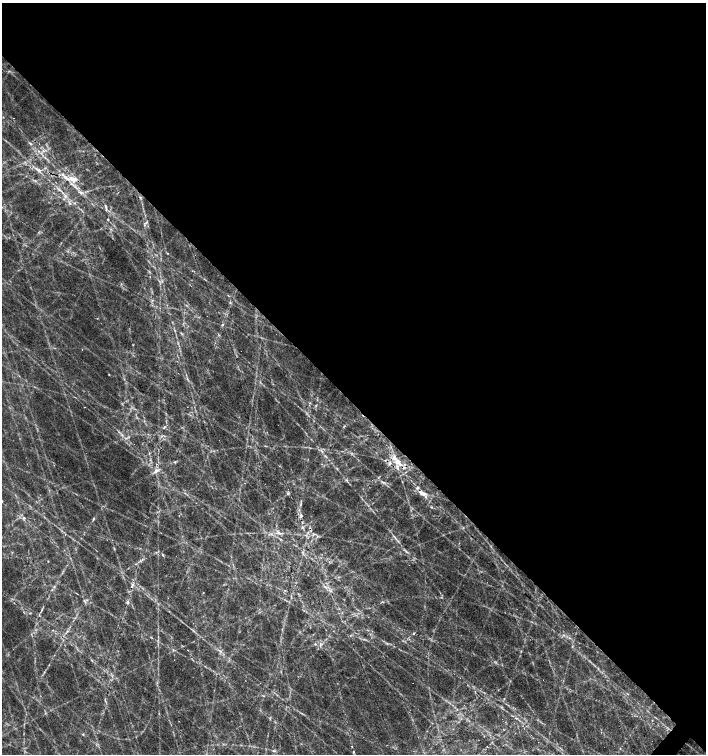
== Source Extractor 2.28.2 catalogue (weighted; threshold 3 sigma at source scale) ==
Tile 3 of 4 x 4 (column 3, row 1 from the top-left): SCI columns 2980-4387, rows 4514-6017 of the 6022 x 6017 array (HDU 1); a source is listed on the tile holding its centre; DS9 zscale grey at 2 x 2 block average (1 PNG px = mean of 2 x 2 image px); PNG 708 x 756 px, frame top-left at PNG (2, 3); no overlay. Shown black and unused: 54% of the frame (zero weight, under 2 of 3 exposures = <1% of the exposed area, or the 3 px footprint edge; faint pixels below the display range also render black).
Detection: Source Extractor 2.28.2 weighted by HDU 2 'WHT'; one run over the whole footprint, this tile lists its part. Background 0.129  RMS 0.014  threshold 0.0634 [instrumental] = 3 sigma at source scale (4.5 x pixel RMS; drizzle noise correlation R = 1.50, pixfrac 1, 0.0396/0.0396 arcsec/px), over >= 5 px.
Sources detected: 51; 7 cosmic-ray / hot-pixel residue — not listed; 4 inside a brighter listed object's ellipse — not listed separately; the other 40 listed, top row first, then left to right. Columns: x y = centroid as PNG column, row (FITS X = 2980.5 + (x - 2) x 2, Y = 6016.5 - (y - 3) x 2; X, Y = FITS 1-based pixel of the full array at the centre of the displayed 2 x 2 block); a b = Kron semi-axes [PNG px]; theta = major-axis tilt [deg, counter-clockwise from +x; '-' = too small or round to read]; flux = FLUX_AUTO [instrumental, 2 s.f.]
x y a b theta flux
30 143 6 2 -42 4.4
38 170 6 3 -30 8
72 179 12 5 -48 30
80 192 5 4 - 7.7
65 196 4 4 - 6.9
74 203 3 2 - 2.7
106 207 10 2 -84 5.9
108 220 3 2 - 2.2
222 325 3 3 - 4.8
82 349 2 2 - 2.9
109 375 3 2 - 1.4
316 405 3 3 - 2.8
84 407 2 2 - 1.7
322 451 7 2 -48 5
175 462 3 2 - 2.6
398 462 13 5 -49 35
390 464 4 3 - 7.5
156 471 9 4 38 12
346 480 3 2 - 2.9
245 483 2 2 - 1.3
422 493 12 5 -27 22
2 501 2 2 - 2
431 507 3 2 - 2.8
301 516 4 3 - 6.1
279 533 7 3 -40 8.2
395 537 11 2 -46 7.1
163 555 3 2 - 3.4
48 561 2 2 - 1.8
132 585 7 3 78 8.8
54 587 4 3 - 3.6
325 587 6 2 -35 3.3
127 602 5 2 - 3.9
42 610 5 2 - 3.9
53 630 3 2 - 1.6
67 631 4 2 - 3.6
92 660 3 2 - 2.4
504 699 3 2 - 1.9
352 746 2 2 - 1.6
274 751 3 2 - 3
353 751 3 2 - 2.5
Isophote crosses this tile's border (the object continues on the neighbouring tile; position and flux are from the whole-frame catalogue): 1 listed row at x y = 2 501
Diffuse or blended objects may show on this block-average render without a row.